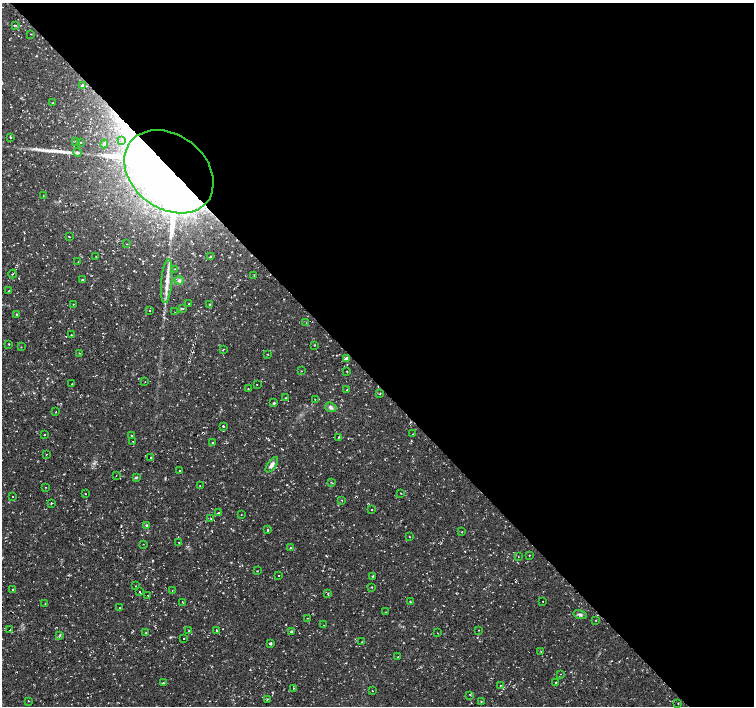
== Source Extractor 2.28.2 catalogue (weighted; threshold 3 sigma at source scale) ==
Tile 8 of 4 x 4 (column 4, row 2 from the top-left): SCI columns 4513-6016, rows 2958-4365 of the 6017 x 5986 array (HDU 1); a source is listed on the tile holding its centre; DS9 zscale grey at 2 x 2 block average (1 PNG px = mean of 2 x 2 image px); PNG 756 x 708 px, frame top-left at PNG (2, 3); each listed source drawn as its Kron ellipse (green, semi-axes under 4 px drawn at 4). Shown black and unused: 54% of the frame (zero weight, under 2 of 3 exposures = <1% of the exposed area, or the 3 px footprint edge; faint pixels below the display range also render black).
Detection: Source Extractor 2.28.2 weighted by HDU 2 'WHT'; one run over the whole footprint, this tile lists its part. Background 0.0198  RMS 0.003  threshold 0.0135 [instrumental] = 3 sigma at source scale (4.5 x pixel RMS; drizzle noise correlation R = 1.50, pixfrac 1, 0.0396/0.0396 arcsec/px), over >= 5 px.
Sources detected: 139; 3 inside a brighter object's white glare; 4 cosmic-ray / hot-pixel residue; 1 long thin detection or spike segment (spike, bleed or trail) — neither listed nor drawn; the other 131 listed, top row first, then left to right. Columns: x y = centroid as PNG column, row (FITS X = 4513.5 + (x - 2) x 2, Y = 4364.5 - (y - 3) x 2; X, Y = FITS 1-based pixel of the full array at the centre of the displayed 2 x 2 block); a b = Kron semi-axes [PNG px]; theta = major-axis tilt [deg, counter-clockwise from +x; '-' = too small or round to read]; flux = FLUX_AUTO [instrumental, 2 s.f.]
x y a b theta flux
15 25 2 2 - 0.37
31 34 2 2 - 0.29
82 85 3 3 - 1.3
53 103 3 2 - 0.64
10 137 2 2 - 0.95
76 141 2 2 - 0.33
122 141 3 2 - 0.54
81 142 2 2 - 1.2
104 144 4 3 - 1.1
77 152 4 3 - 1.5
169 172 49 36 -38 720
43 196 2 2 - 0.5
69 236 2 2 - 0.45
127 244 2 2 - 0.29
96 257 2 2 - 0.78
211 257 3 3 - 0.81
78 261 2 2 - 0.21
174 269 2 2 - 0.23
13 274 4 2 - 0.41
254 275 4 2 - 0.37
82 280 3 3 - 0.79
167 281 22 5 85 7.3
179 281 4 4 - 1.8
9 291 2 2 - 0.4
73 304 2 2 - 0.3
189 304 2 2 - 0.43
209 305 3 2 - 0.47
183 309 3 2 - 0.48
149 311 2 2 - 0.66
175 312 2 2 - 0.19
17 314 3 2 - 0.86
306 323 2 2 - 0.33
71 335 2 2 - 0.71
9 344 2 2 - 0.43
315 345 2 2 - 0.29
21 347 2 2 - 0.25
224 349 2 2 - 0.37
79 353 2 2 - 0.38
267 354 2 2 - 0.46
347 358 3 3 - 2.4
301 371 2 2 - 0.28
347 371 3 2 - 0.37
145 382 2 2 - 0.21
72 384 2 2 - 0.51
257 385 2 2 - 3.4
248 389 2 2 - 0.33
347 390 2 2 - 0.55
380 394 2 2 - 0.58
286 398 2 2 - 0.31
315 399 2 2 - 0.26
274 403 3 2 - 0.84
331 407 6 4 -21 1.8
56 412 2 2 - 0.31
223 426 2 2 - 4.4
413 434 2 2 - 0.39
44 435 2 2 - 1.1
131 435 2 2 - 0.51
338 437 2 2 - 1.4
133 441 2 2 - 0.4
213 443 2 2 - 0.74
47 454 2 2 - 0.25
151 458 3 2 - 0.41
272 465 9 4 54 3.5
179 470 2 2 - 0.48
116 476 2 2 - 0.19
136 478 4 3 - 0.78
331 482 4 2 - 0.53
200 486 2 2 - 0.61
45 487 2 2 - 0.28
401 493 2 2 - 0.6
85 494 2 2 - 1.3
13 497 2 2 - 0.56
342 500 2 2 - 0.71
51 503 3 2 - 0.41
371 510 2 2 - 0.63
218 513 2 2 - 2
241 515 2 2 - 1.4
211 518 3 2 - 0.31
146 525 3 2 - 0.75
268 530 2 2 - 0.48
462 532 2 2 - 0.34
409 537 2 2 - 0.3
179 542 2 2 - 0.3
143 544 2 2 - 0.29
290 548 2 2 - 0.32
529 555 2 2 - 0.52
518 556 2 2 - 0.68
257 571 2 2 - 0.33
279 576 2 2 - 0.44
373 576 2 2 - 0.87
136 586 2 2 - 0.34
371 587 3 2 - 0.46
13 589 2 2 - 1.1
172 590 2 2 - 0.47
140 592 3 2 - 1.5
328 594 3 2 - 0.56
148 596 2 2 - 0.42
543 601 2 2 - 0.35
182 602 3 2 - 0.36
410 602 2 2 - 0.48
45 603 2 2 - 0.27
120 607 2 2 - 2.8
386 612 2 2 - 0.33
580 614 6 3 -14 1.5
307 618 2 2 - 0.33
596 620 2 2 - 0.36
323 625 2 2 - 0.19
9 630 2 2 - 0.34
479 630 2 2 - 0.24
189 631 2 2 - 0.5
216 631 2 2 - 0.65
291 632 2 2 - 1.4
146 633 2 2 - 1.7
437 633 2 2 - 0.26
60 635 3 3 - 0.62
184 638 2 2 - 0.37
362 642 2 2 - 0.34
270 643 2 2 - 1.3
541 651 2 2 - 0.54
398 657 2 2 - 2.6
560 674 2 2 - 0.46
556 682 2 2 - 1.2
163 683 4 2 - 0.41
500 685 2 2 - 1.2
293 688 2 2 - 0.32
372 690 2 2 - 1.3
470 695 2 2 - 0.46
267 699 3 2 - 0.52
29 701 2 2 - 0.68
481 702 2 2 - 0.73
678 703 2 2 - 0.39
Overlapping masked pixels (flux is a lower limit): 1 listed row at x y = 169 172
Diffuse or blended objects may show on this block-average render without a row.